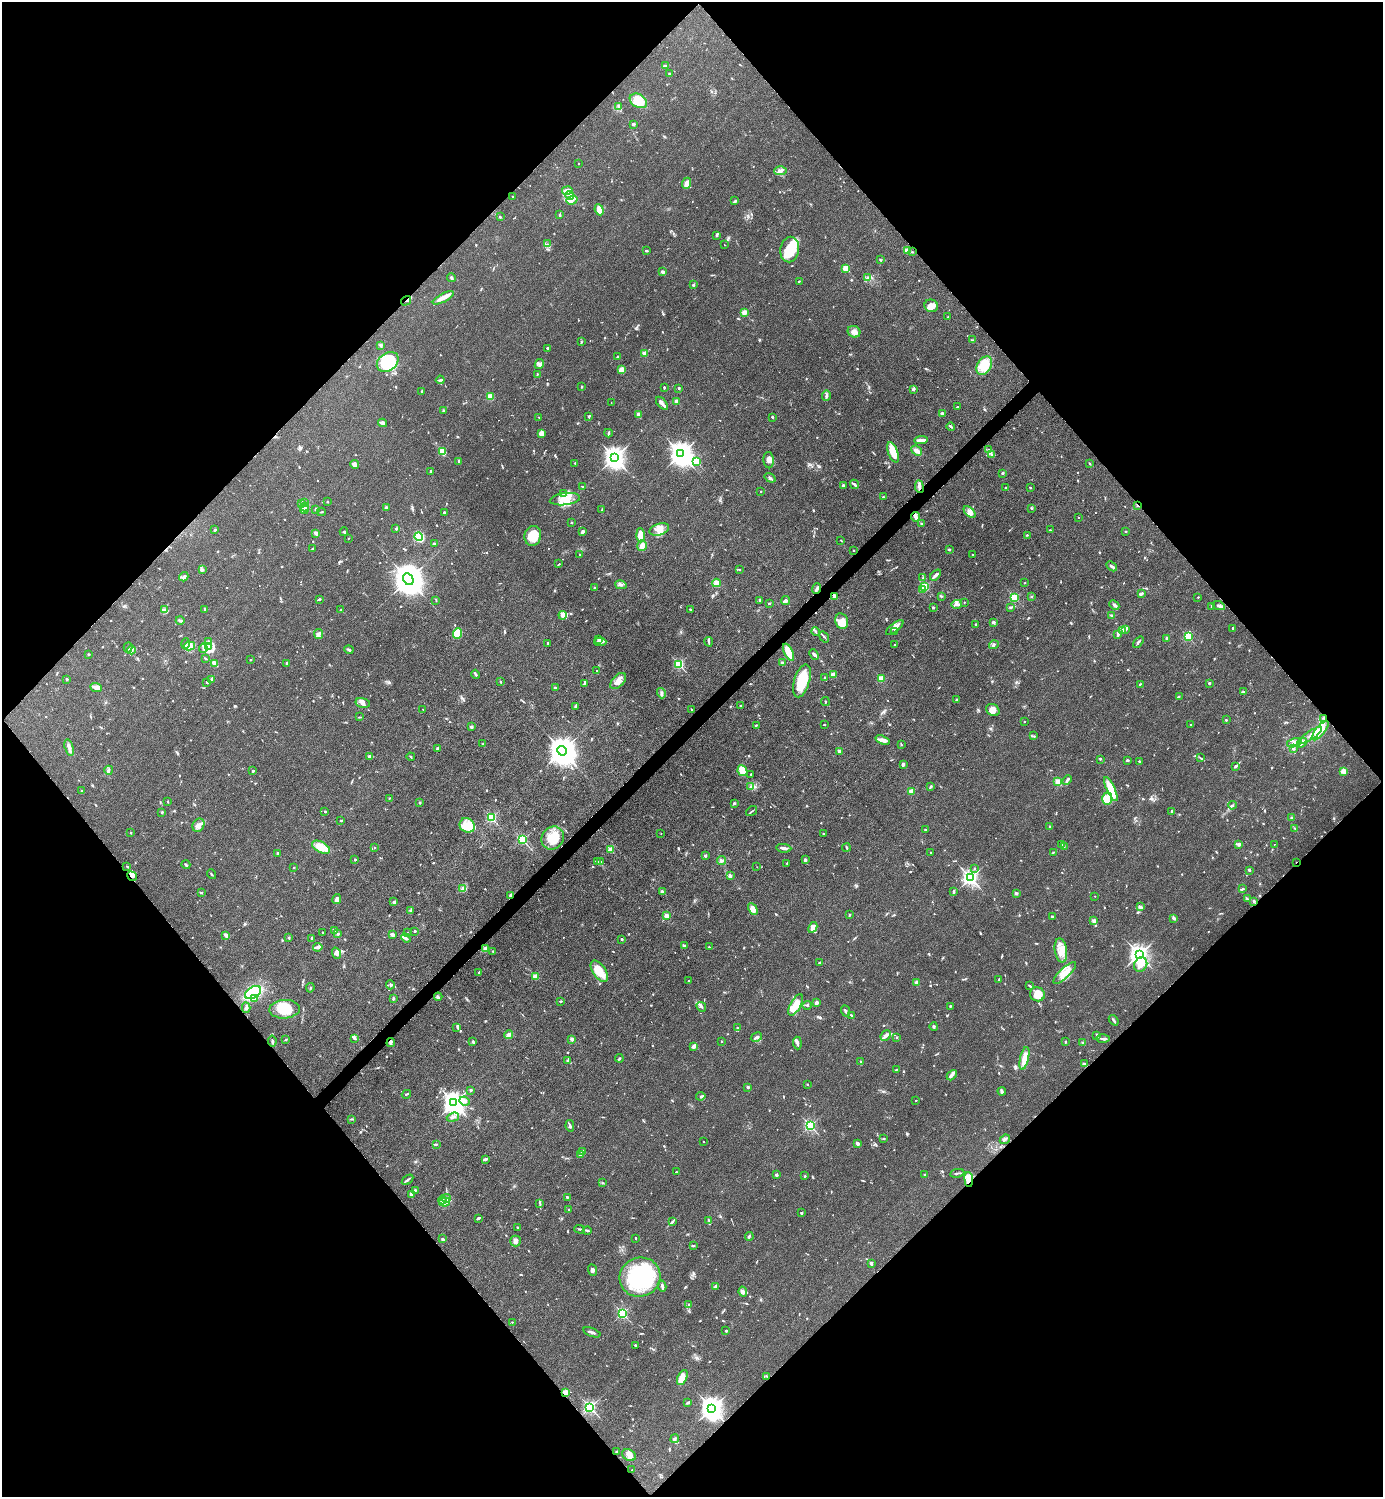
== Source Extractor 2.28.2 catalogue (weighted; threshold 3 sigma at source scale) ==
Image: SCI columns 300-5823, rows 3-5979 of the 5980 x 5982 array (HDU 1 of 3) = the unmasked area's bounding box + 8 px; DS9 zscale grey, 4 x 4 block average (1 PNG px = mean of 4 x 4 image px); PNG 1385 x 1499 px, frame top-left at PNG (2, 2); each listed source drawn as its Kron ellipse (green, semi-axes under 4 px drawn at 4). Shown black and unused: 51% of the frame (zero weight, under 3 of 4 exposures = <1% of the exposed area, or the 3 px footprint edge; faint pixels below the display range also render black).
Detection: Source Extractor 2.28.2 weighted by HDU 2 'WHT'. Background 0.0863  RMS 0.0063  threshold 0.0286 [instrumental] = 3 sigma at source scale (4.5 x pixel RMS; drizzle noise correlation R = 1.50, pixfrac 1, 0.05/0.05 arcsec/px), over >= 5 px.
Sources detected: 1137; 2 too faint to see at this stretch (4 x 4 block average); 4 inside a brighter object's white glare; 8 cosmic-ray / hot-pixel residue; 1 long thin detection or spike segment (spike, bleed or trail) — neither listed nor drawn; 45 coinciding with a brighter row at this scale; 94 inside a brighter listed object's ellipse — not listed separately; of the other 983, all 500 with FLUX_AUTO >= 2.68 (the completeness limit of this list) listed and drawn (483 fainter detections not listed), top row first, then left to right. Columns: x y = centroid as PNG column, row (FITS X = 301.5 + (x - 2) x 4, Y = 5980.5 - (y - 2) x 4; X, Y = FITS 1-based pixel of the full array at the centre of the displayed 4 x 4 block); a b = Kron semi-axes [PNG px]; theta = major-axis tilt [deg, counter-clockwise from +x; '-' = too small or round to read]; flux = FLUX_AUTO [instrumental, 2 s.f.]
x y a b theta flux
666 66 3 3 - 8
669 74 2 2 - 3.3
638 101 9 6 -32 78
619 107 2 2 - 3.2
633 124 2 2 - 31
578 164 2 2 - 3.9
780 171 6 4 2 14
687 183 6 4 66 28
567 190 5 4 - 13
570 195 4 3 - 15
513 197 2 2 - 3.8
572 200 6 3 19 14
735 201 4 2 - 7.6
599 210 5 4 - 36
559 215 2 2 - 4.4
500 217 3 2 - 3.4
716 235 3 2 - 4.4
547 244 2 2 - 3
724 245 2 2 - 2.9
646 250 2 2 - 8.7
790 250 13 9 80 96
907 251 4 4 - 21
912 252 2 2 - 3
880 260 3 2 - 2.7
846 268 2 2 - 160
663 272 2 2 - 15
451 278 4 2 - 7.1
867 278 3 3 - 7.4
799 281 3 2 - 2.8
693 285 2 2 - 3.6
443 298 12 4 29 29
406 301 5 2 - 4.8
931 306 7 6 - 31
744 312 2 2 - 130
948 317 2 2 - 4.2
854 332 6 5 - 22
972 340 3 2 - 3.3
581 342 3 2 - 3.2
380 345 3 2 - 6.9
547 348 2 2 - 4.6
644 353 2 2 - 78
617 356 2 2 - 4.1
388 362 12 9 37 240
539 364 5 3 - 9.5
984 366 10 7 59 100
622 370 4 3 - 36
537 375 4 2 - 3.3
440 380 4 2 - 7.3
582 386 2 2 - 2.8
664 387 2 2 - 3.8
679 388 2 2 - 16
913 389 3 2 - 8.1
422 392 3 2 - 3.1
826 396 5 3 - 7.7
490 397 2 2 - 160
676 401 2 2 - 64
611 403 2 2 - 3.2
662 403 8 2 -48 21
957 407 3 2 - 2.8
444 411 3 2 - 4.8
639 414 3 2 - 3.7
942 414 4 2 - 10
539 417 2 2 - 3
589 417 2 2 - 3.3
772 417 3 2 - 5.4
382 423 4 2 - 13
951 427 4 3 - 5.5
541 433 3 3 - 23
608 433 4 2 - 6.6
921 440 7 3 5 16
988 450 4 2 - 5.5
443 451 2 2 - 210
917 451 6 3 -41 24
893 452 11 5 -69 61
681 454 4 3 - 4100
991 455 4 2 - 5.3
614 458 3 3 - 2900
769 460 8 5 -86 20
696 461 2 2 - 240
459 462 3 2 - 6
575 463 2 2 - 7.8
1090 463 3 2 - 3.3
355 464 4 3 - 13
430 471 4 2 - 4.1
1002 473 2 2 - 4.1
770 478 6 2 -34 6.7
855 484 5 2 - 12
582 486 4 2 - 3.8
843 486 2 2 - 15
919 487 6 3 -82 14
1006 488 2 2 - 3.9
1030 488 2 2 - 3.2
761 491 2 2 - 2.7
564 493 3 2 - 4.2
883 497 2 2 - 3.2
565 499 15 6 7 53
305 502 3 2 - 2.7
327 502 2 2 - 12
301 503 3 2 - 2.7
1137 505 4 2 - 4.7
305 507 4 2 - 7.5
386 508 3 2 - 7
1031 508 3 2 - 3.4
304 509 4 2 - 6.4
316 509 3 2 - 4.8
602 510 2 2 - 3
321 512 4 2 - 3
444 512 3 2 - 4.4
970 512 7 3 -44 15
915 517 5 4 - 12
1078 517 2 2 - 3.3
571 522 2 2 - 4.3
921 524 2 2 - 3.1
396 528 4 2 - 4.8
659 529 10 6 17 36
215 530 2 2 - 6.9
1050 530 2 2 - 2.7
1126 531 2 2 - 12
344 532 4 2 - 5.1
583 532 3 2 - 11
316 533 3 2 - 14
640 535 7 4 -89 51
1027 535 2 2 - 2.9
533 536 10 8 73 95
419 537 4 4 - 140
348 538 2 2 - 2.8
841 540 3 2 - 2.7
434 544 4 2 - 5.6
642 546 5 4 - 24
312 549 3 2 - 3.4
854 550 2 2 - 5
949 550 3 2 - 3.3
580 555 2 2 - 3.9
973 555 2 2 - 3.1
559 564 3 2 - 3
1112 566 6 3 -42 8.1
202 569 3 2 - 4.6
740 570 2 2 - 5.5
935 575 6 3 48 9.6
184 577 5 4 - 8.8
923 578 3 2 - 3.2
408 579 6 5 - 8700
716 583 4 3 - 28
1025 583 2 2 - 4.4
621 585 6 3 -14 8.4
925 587 2 2 - 310
594 588 3 2 - 3.8
816 589 5 2 - 8.6
923 589 2 2 - 82
1141 594 4 2 - 9.1
941 596 3 2 - 3.1
834 597 4 3 - 8.2
1031 597 2 2 - 2.8
1198 597 2 2 - 3
1015 598 2 2 - 340
319 599 3 2 - 3.6
436 600 2 2 - 3.4
760 600 3 2 - 4
786 600 4 3 - 11
964 602 2 2 - 5.6
769 603 2 2 - 11
956 604 5 3 - 9.5
1114 605 5 2 - 11
1219 606 6 2 -24 9.3
933 607 2 2 - 21
1011 607 3 2 - 4.5
1212 607 2 2 - 8.5
205 609 3 2 - 6.2
690 609 2 2 - 2.9
164 610 3 2 - 2.8
341 610 4 3 - 4.8
563 615 4 3 - 43
1111 615 3 2 - 4.1
180 621 4 2 - 6
842 621 8 6 -68 59
993 622 2 2 - 9.5
976 625 3 2 - 5
895 627 10 3 37 27
1233 628 2 2 - 12
1125 629 3 2 - 9.6
1122 630 4 2 - 14
895 631 3 2 - 3.8
816 632 4 2 - 5.7
457 633 5 4 - 72
318 634 5 2 - 8.8
1117 634 3 2 - 5.8
824 637 6 2 -53 5.1
1188 637 2 2 - 300
1166 638 3 2 - 7.1
599 639 2 2 - 4.3
209 641 2 2 - 4.5
600 642 6 2 0 9
709 642 5 2 - 4.5
1138 642 6 2 51 7.7
186 643 5 2 - 6.4
548 643 3 2 - 3.2
894 645 2 2 - 6.6
994 645 5 3 - 6.2
189 646 5 3 - 15
128 647 5 2 - 6.1
208 647 3 2 - 60
203 648 4 2 - 4.2
131 650 4 2 - 5.8
349 650 4 2 - 6.2
789 652 9 4 -64 61
88 654 2 2 - 7.4
814 655 6 2 -45 12
205 658 3 2 - 3.4
250 660 2 2 - 7.4
214 663 2 2 - 100
287 663 2 2 - 28
782 663 2 2 - 27
679 664 2 2 - 460
596 671 2 2 - 4.5
476 674 5 2 - 6.7
833 675 2 2 - 110
825 677 2 2 - 15
66 679 2 2 - 17
211 679 4 2 - 7.2
881 679 2 2 - 140
618 681 10 5 45 29
802 681 17 7 73 120
500 682 2 2 - 12
207 683 3 2 - 6.8
584 683 3 2 - 2.7
1209 683 2 2 - 23
1140 684 3 2 - 2.9
96 687 6 4 -21 22
555 688 4 2 - 9.5
1243 692 2 2 - 9.4
661 693 5 2 - 5.1
1179 697 2 2 - 3
956 700 2 2 - 3.9
825 701 4 2 - 3
363 703 7 5 -13 16
575 706 4 2 - 4.7
740 706 2 2 - 14
423 709 2 2 - 6.4
691 709 2 2 - 8.2
993 710 7 5 -28 29
359 717 4 2 - 4
1324 718 2 2 - 3.1
1226 720 2 2 - 13
1024 722 2 2 - 6
756 725 3 2 - 3.2
824 725 2 2 - 3.1
1191 725 2 2 - 5.6
471 727 2 2 - 40
1320 731 12 4 50 39
1311 735 13 2 33 23
1033 736 2 2 - 3.4
883 740 7 4 -18 17
1294 743 8 4 15 29
1302 743 6 2 41 12
483 744 3 2 - 5.3
901 745 3 2 - 3.7
69 748 8 3 -75 16
438 749 4 2 - 7.7
1293 749 2 2 - 18
562 751 5 4 - 6900
839 751 2 2 - 48
369 756 2 2 - 22
411 757 4 2 - 3
1200 758 3 2 - 3.3
1100 759 3 2 - 2.9
1127 760 3 2 - 6.2
1139 761 2 2 - 4.1
903 764 4 3 - 8.1
1235 766 4 2 - 6.2
109 770 4 2 - 4.5
253 771 2 2 - 5.4
742 771 6 4 -62 49
1343 771 4 3 - 20
751 774 2 2 - 3.4
1067 780 5 3 - 8.1
1058 782 2 2 - 150
750 787 3 2 - 3.4
930 787 4 2 - 6.9
1111 789 13 4 -65 95
81 791 4 2 - 3.7
911 792 2 2 - 120
389 798 2 2 - 3
1107 799 6 5 - 50
168 801 2 2 - 4
419 803 2 2 - 18
734 803 2 2 - 8.6
1232 805 4 2 - 3.5
325 811 2 2 - 13
752 811 6 2 36 4.5
1171 811 3 2 - 6.1
162 812 2 2 - 5.3
491 818 2 2 - 450
1291 818 3 2 - 3.7
341 820 3 2 - 3.3
198 825 7 5 61 19
467 825 8 7 - 42
1050 827 4 2 - 4.9
1295 828 4 2 - 3.3
925 830 2 2 - 11
130 833 2 2 - 9.2
661 834 2 2 - 3.7
823 834 2 2 - 4.6
553 838 12 10 48 78
522 840 2 2 - 460
1239 844 2 2 - 46
1274 844 2 2 - 2.8
1062 845 3 2 - 3.5
321 847 10 5 -27 69
846 847 4 2 - 5.9
1064 847 3 2 - 2.9
375 848 2 2 - 2.9
784 848 7 3 -6 14
611 850 2 2 - 120
931 852 2 2 - 7.7
1053 852 3 2 - 3.8
277 853 2 2 - 20
705 856 2 2 - 29
355 859 2 2 - 16
805 860 3 2 - 7.5
722 861 4 3 - 6.7
598 862 3 2 - 4.4
601 862 2 2 - 2.8
1296 862 2 2 - 3.2
787 863 2 2 - 3
186 865 4 2 - 6.4
127 866 2 2 - 8.4
757 867 2 2 - 2.7
294 868 2 2 - 4.4
974 869 2 2 - 3.2
1249 870 2 2 - 8.9
211 874 5 2 - 3.8
132 876 5 3 - 11
730 876 3 2 - 9.1
970 878 2 2 - 1500
463 888 3 3 - 8.2
1242 889 3 2 - 4.8
953 891 4 2 - 3.8
662 892 3 3 - 16
201 893 3 2 - 2.7
1017 893 3 2 - 4.7
511 895 4 3 - 10
1095 896 2 2 - 3.1
337 899 5 3 - 18
1247 899 3 2 - 4.7
1254 901 3 2 - 4.4
394 902 4 3 - 8.2
1140 907 3 2 - 9.3
753 909 6 3 -62 27
411 911 3 2 - 3.8
849 915 3 2 - 2.7
667 916 2 2 - 89
1052 917 2 2 - 6.6
1174 918 4 2 - 7.2
1094 921 2 2 - 78
813 927 6 3 62 17
334 931 4 3 - 6.5
414 931 3 2 - 4.1
322 932 2 2 - 8.1
407 933 2 2 - 7.8
338 934 3 2 - 3.7
392 934 4 2 - 11
226 935 4 2 - 16
289 938 2 2 - 21
312 938 4 2 - 6.2
406 938 5 2 - 10
622 939 2 2 - 4.7
684 945 3 2 - 5.3
318 947 5 2 - 17
709 947 3 2 - 3.5
485 949 2 2 - 110
1061 950 12 6 -81 43
493 951 3 2 - 3.4
336 953 6 4 -71 15
1139 955 3 3 - 2500
819 963 4 2 - 3.1
1141 964 7 6 - 35
599 971 12 6 -55 82
479 972 2 2 - 4.3
1065 973 15 5 44 63
535 976 2 2 - 130
999 979 3 2 - 2.7
689 981 3 2 - 3.1
916 982 2 2 - 67
390 985 5 2 - 5.8
1030 986 3 2 - 5.6
310 988 4 2 - 3.2
253 993 9 5 32 240
1037 994 7 7 - 62
438 997 4 2 - 4.9
254 999 4 3 - 10
393 999 3 3 - 4.4
560 1001 2 2 - 7.7
816 1003 4 3 - 9.1
796 1005 12 5 61 52
807 1005 5 2 - 3.8
950 1006 2 2 - 3.6
701 1007 5 2 - 6.7
246 1008 5 3 - 7.2
285 1009 15 9 3 110
845 1011 6 2 -68 6.5
852 1016 3 2 - 3.7
1114 1020 6 2 -52 5.8
457 1027 4 2 - 3.6
934 1027 4 3 - 5
738 1028 2 2 - 2.9
509 1035 4 2 - 11
1097 1035 3 2 - 3.6
886 1036 6 3 48 15
756 1037 6 2 29 7.8
897 1037 2 2 - 4
354 1038 4 3 - 6.8
286 1039 2 2 - 2.9
572 1039 2 2 - 58
1103 1039 7 2 0 9
272 1041 5 2 - 6.5
473 1042 3 2 - 6.9
722 1042 2 2 - 2.7
1065 1042 3 2 - 3.4
391 1043 4 3 - 6.8
797 1043 6 2 -84 10
1083 1043 2 2 - 45
693 1046 4 3 - 13
619 1058 4 2 - 4.8
1024 1058 12 4 77 38
568 1061 4 3 - 7.7
861 1062 3 2 - 4.5
1084 1064 4 2 - 8.1
896 1070 4 2 - 3
952 1075 6 3 48 11
807 1084 2 2 - 9.7
748 1087 2 2 - 32
471 1090 2 2 - 5.9
1002 1091 4 2 - 6.6
406 1094 5 2 - 4.7
701 1096 4 2 - 5.5
916 1100 2 2 - 6.6
465 1101 5 4 - 12
454 1103 4 3 - 3400
453 1117 6 2 17 7.3
352 1119 4 2 - 4.2
570 1126 6 2 -78 5.8
810 1126 2 2 - 650
884 1139 2 2 - 3
1005 1139 5 3 - 8.6
703 1142 2 2 - 3.1
858 1143 3 2 - 11
437 1144 3 2 - 3.4
582 1151 2 2 - 34
581 1155 4 3 - 5.5
485 1159 3 2 - 12
676 1172 3 2 - 4.4
957 1173 7 2 9 5.6
776 1175 2 2 - 31
925 1175 2 2 - 21
805 1176 2 2 - 2.9
969 1179 7 3 -84 22
407 1180 6 2 35 7
603 1183 3 2 - 2.9
415 1190 2 2 - 5.3
411 1195 3 2 - 8.4
567 1197 3 2 - 5.9
446 1198 4 2 - 4.6
442 1200 4 3 - 7.5
444 1202 5 2 - 10
540 1203 4 2 - 5.1
569 1210 2 2 - 2.8
801 1213 2 2 - 25
479 1218 4 2 - 7.7
709 1220 4 2 - 2.9
673 1221 4 2 - 4.6
517 1227 2 2 - 6.2
579 1229 5 2 - 6.1
587 1230 4 2 - 5.1
749 1236 4 2 - 5.3
636 1238 2 2 - 5.5
442 1239 2 2 - 2.8
515 1241 5 5 - 14
694 1246 2 2 - 3.7
871 1263 3 2 - 8.7
593 1270 6 3 -66 10
640 1277 21 19 24 370
662 1286 5 2 - 14
716 1286 2 2 - 39
743 1292 5 3 - 11
689 1305 2 2 - 8.2
622 1313 2 2 - 560
512 1322 2 2 - 6.7
726 1331 2 2 - 7.2
592 1332 9 2 -20 11
635 1345 2 2 - 4.5
767 1376 3 2 - 3.3
682 1378 8 4 64 30
565 1392 2 2 - 160
688 1403 4 2 - 8.1
590 1407 2 2 - 810
712 1408 4 3 - 3700
675 1439 5 3 - 7.3
617 1451 3 2 - 3.1
629 1455 7 5 -30 21
632 1470 2 2 - 4.3
Overlapping masked pixels (flux is a lower limit): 10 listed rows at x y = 406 301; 919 487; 1137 505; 816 589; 1324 718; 1296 862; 132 876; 511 895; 969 1179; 565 1392
Diffuse or blended objects may show on this block-average render without a row.